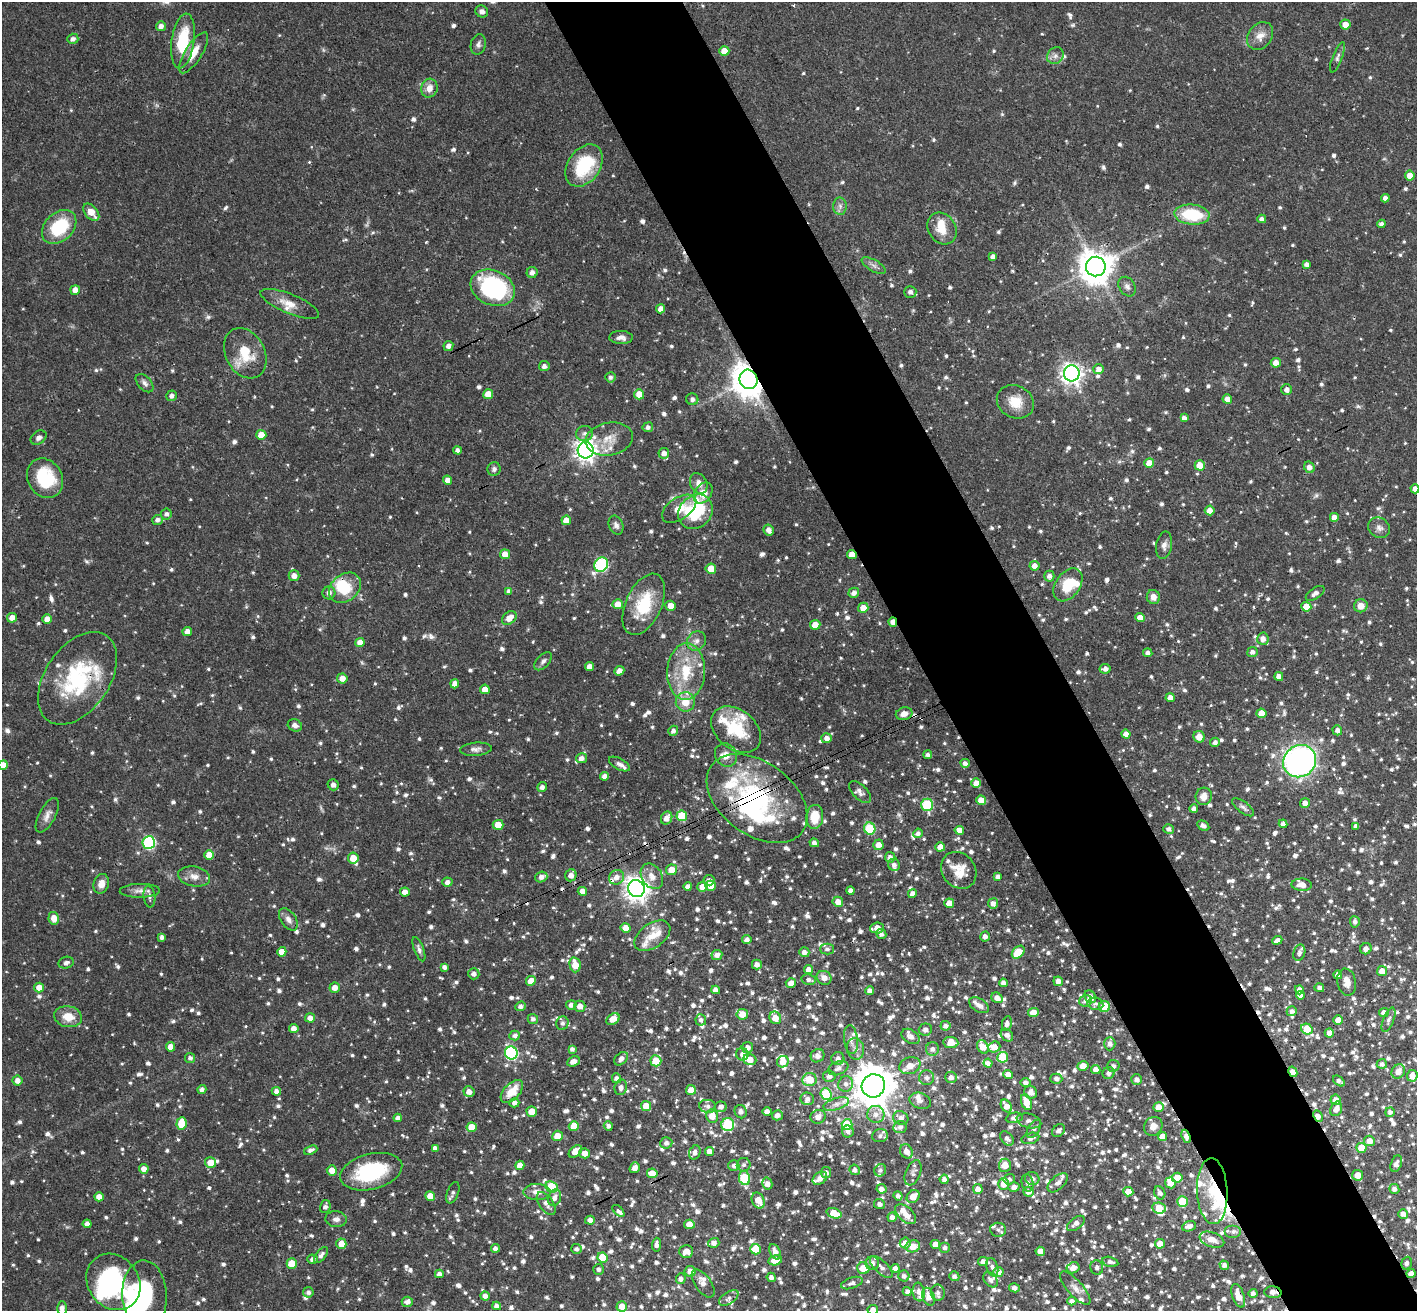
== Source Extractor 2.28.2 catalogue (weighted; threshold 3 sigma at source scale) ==
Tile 6 of 4 x 4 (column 2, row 2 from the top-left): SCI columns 1472-2886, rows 2935-4243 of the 5771 x 5737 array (HDU 1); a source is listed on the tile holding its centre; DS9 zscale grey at full resolution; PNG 1419 x 1313 px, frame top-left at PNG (2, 2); each listed source drawn as its Kron ellipse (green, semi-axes under 4 px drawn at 4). Shown black and unused: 10% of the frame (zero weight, under 3 of 4 exposures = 6% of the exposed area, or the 3 px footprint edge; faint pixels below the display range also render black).
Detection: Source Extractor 2.28.2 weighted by HDU 2 'WHT'; one run over the whole footprint, this tile lists its part. Background 0.0569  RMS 0.0031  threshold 0.0141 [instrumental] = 3 sigma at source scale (4.5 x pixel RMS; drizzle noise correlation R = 1.50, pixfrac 1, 0.05/0.05 arcsec/px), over >= 5 px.
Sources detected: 1788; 6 too faint to see at this stretch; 8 inside a brighter object's white glare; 14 cosmic-ray / hot-pixel residue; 2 long thin detections or spike segments (spike, bleed or trail) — neither listed nor drawn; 88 inside a brighter listed object's ellipse — not listed separately; of the other 1670, all 500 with FLUX_AUTO >= 1.12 (the completeness limit of this list) listed and drawn (1170 fainter detections not listed), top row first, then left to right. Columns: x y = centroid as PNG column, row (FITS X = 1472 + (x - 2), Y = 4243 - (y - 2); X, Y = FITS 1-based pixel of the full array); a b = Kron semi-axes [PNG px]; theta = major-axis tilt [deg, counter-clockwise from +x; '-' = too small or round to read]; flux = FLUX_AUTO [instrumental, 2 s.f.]
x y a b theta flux
482 11 6 5 - 1.6
1345 25 5 5 - 3.7
161 26 5 5 - 1.6
1260 36 15 11 53 3.7
73 39 5 5 - 1.3
183 41 27 11 81 16
478 44 10 7 76 1.2
724 51 5 4 - 3.9
194 53 23 8 58 5
1055 56 9 7 47 1.5
1337 57 16 5 69 1.3
429 88 9 8 - 3.1
584 166 23 16 55 19
1410 176 5 5 - 3
1385 198 4 4 - 1.6
840 206 8 7 - 1.2
91 212 10 6 -50 3.9
1192 215 18 10 -5 17
1262 219 4 4 - 1.3
1381 224 4 4 - 1.3
59 227 19 14 43 18
942 228 17 13 -54 5.7
993 256 4 4 - 1.3
1307 264 4 4 - 1.3
874 266 13 5 -29 1.3
1096 266 10 10 - 720
532 272 5 5 - 1.8
1127 287 10 7 -57 1.3
493 288 23 17 -24 47
75 290 5 4 - 2.5
910 292 6 6 - 1.5
290 304 31 9 -22 4.7
661 309 4 4 - 2.7
621 337 12 6 -2 1.9
448 346 5 5 - 1.6
245 353 26 19 -62 10
1276 363 5 5 - 2.5
544 366 5 5 - 1.4
1099 369 5 5 - 2
1072 373 8 8 - 200
610 377 5 5 - 1.1
748 379 10 8 -65 700
145 383 11 6 -48 1.4
1287 390 5 5 - 1.5
488 394 5 5 - 4.6
639 394 5 5 - 4.8
172 396 5 5 - 1.4
692 399 6 6 - 1.5
1227 399 5 4 - 3
1015 402 19 16 -28 6.7
1184 418 4 4 - 1.6
648 427 5 5 - 1.2
584 433 8 7 - 1.3
261 435 5 5 - 4
39 438 8 6 34 1.3
609 439 24 16 10 6.2
458 450 4 4 - 1.3
586 450 8 8 - 240
664 453 5 5 - 1.8
1149 463 5 5 - 4.4
1200 465 5 5 - 4.6
1309 467 6 5 - 2
494 469 7 6 - 1.2
45 478 20 17 -59 18
447 480 4 4 - 2.3
699 483 11 8 -63 2.4
1415 489 4 4 - 1.9
703 493 12 8 55 5.4
679 509 19 10 34 4.8
1210 510 5 5 - 3
695 512 18 16 44 24
166 514 5 5 - 1.2
1334 517 4 4 - 2.4
157 520 5 5 - 1.3
566 520 5 4 - 3.2
616 525 10 7 -68 1.3
1379 528 11 9 -32 1.7
769 530 6 5 - 1.9
1164 545 14 8 81 1.9
505 554 5 5 - 3.4
852 555 5 4 - 3.8
601 565 7 6 - 46
1034 566 5 5 - 1.9
711 569 5 5 - 5.4
294 576 5 5 - 2.3
1049 576 5 5 - 1.6
1068 585 18 12 54 10
345 588 17 13 37 9.8
509 591 4 4 - 1.4
329 593 6 6 - 1.5
854 593 5 5 - 1.8
1315 593 11 5 35 1.9
1153 597 7 6 - 2.2
618 604 5 5 - 3.6
644 604 33 18 65 15
671 606 5 5 - 3.3
1361 606 7 6 - 3.1
1306 607 5 5 - 4.6
863 608 5 5 - 3.5
1140 617 4 4 - 3.1
12 618 5 5 - 2.5
509 618 8 5 41 3.5
47 619 5 4 - 2.9
893 622 5 4 - 2.3
815 625 5 5 - 4.9
187 631 5 4 - 2.2
1263 639 6 6 - 2.2
696 641 10 9 - 1.9
360 642 4 4 - 2.6
1252 652 5 5 - 1.4
1148 653 4 4 - 1.4
543 661 11 6 47 1.2
589 667 4 4 - 2.2
1105 669 5 5 - 1.7
619 671 5 4 - 2.1
686 672 28 19 87 14
1279 676 4 4 - 2.2
77 678 52 32 56 33
342 678 5 5 - 2.8
455 684 4 4 - 2
485 689 5 4 - 3.8
1170 698 4 4 - 2.2
685 702 9 9 - 5.6
1261 713 5 5 - 4.5
904 714 8 6 15 2.4
295 725 7 6 - 1.5
736 730 28 19 -39 14
1337 730 5 4 - 1.5
673 731 5 4 - 1.3
1126 734 4 4 - 2.4
1199 737 6 5 - 3
827 738 5 5 - 1.8
1215 742 5 4 - 1.3
476 749 16 6 5 1.6
726 755 12 10 -55 3.1
928 755 4 4 - 1.1
581 758 5 5 - 1.7
1300 761 17 15 38 97
965 763 4 4 - 1.3
619 764 11 5 -29 1.5
3 765 5 4 - 3.2
605 776 4 4 - 1.9
976 783 5 4 - 3.1
333 785 6 5 - 1.6
542 787 5 4 - 1.4
860 792 14 7 -45 1.7
1204 796 8 8 - 2.5
757 799 56 36 -36 47
981 800 5 5 - 3.1
1305 803 5 5 - 2.2
927 805 6 6 - 25
1243 807 13 5 -37 1.2
1194 809 4 4 - 1.5
47 815 19 8 62 2.3
682 816 5 5 - 11
815 817 12 8 84 6.7
667 818 7 5 63 2.5
1283 824 4 4 - 1.3
498 825 5 5 - 6.8
1203 826 6 4 -31 1.4
1356 826 4 4 - 1.4
870 829 6 5 - 21
1169 829 5 5 - 1.2
959 830 5 4 - 2.7
918 833 5 4 - 1.3
149 842 6 6 - 40
814 843 5 4 - 1.4
878 845 5 5 - 3.1
940 847 5 4 - 3.2
209 855 5 5 - 4.3
890 857 5 5 - 1.5
353 858 5 5 - 4.6
894 865 6 5 - 1.5
672 870 5 5 - 3.9
959 870 19 16 -52 6.1
571 875 6 5 - 2.3
194 876 16 10 -11 2.9
652 876 13 10 -57 3.4
998 876 4 4 - 1.4
541 877 6 5 - 1.7
616 877 8 7 - 2.1
709 880 5 5 - 1.1
447 882 5 4 - 1.5
101 884 10 7 73 2.9
1302 885 10 6 -2 3.3
711 886 5 5 - 4.6
688 887 4 4 - 1.7
702 887 5 5 - 2.8
636 889 8 8 - 310
140 891 20 7 1 2.2
582 891 4 4 - 3.3
850 891 4 4 - 1.6
405 892 5 4 - 2.8
912 894 4 4 - 1.9
149 897 11 6 -83 1.2
838 902 5 5 - 2.5
949 903 5 4 - 4.2
993 903 5 5 - 1.7
54 918 6 5 - 3.5
288 919 12 7 -56 2
1355 922 6 5 - 1.2
626 928 5 5 - 4.6
877 928 7 5 5 3.1
881 934 5 5 - 1.2
652 936 20 12 35 4.9
162 937 4 4 - 1.2
985 937 5 4 - 1.6
747 940 4 4 - 1.7
1277 940 5 4 - 1.7
419 949 13 5 -70 1.2
827 949 7 5 0 1.2
1366 949 6 5 - 1.6
282 952 5 4 - 3.9
804 952 5 5 - 1.6
1018 952 7 5 45 7.8
1299 953 8 5 73 1.1
717 955 5 5 - 1.7
66 963 7 6 - 1.4
757 964 5 5 - 1.9
575 965 7 5 -76 5.7
444 967 4 4 - 1.2
809 970 4 4 - 2.8
1382 971 5 5 - 3.1
474 974 6 5 - 1.7
1338 975 4 4 - 1.9
824 978 7 6 - 2.8
809 980 7 5 -12 1.4
531 981 5 4 - 4.1
1058 981 5 4 - 1.8
1347 982 13 9 -79 2.9
791 983 5 5 - 2.5
1003 983 4 4 - 1.6
39 988 5 5 - 3.4
335 988 5 5 - 2.5
1319 988 5 4 - 1.3
716 990 4 4 - 1.6
1299 990 4 4 - 1.7
870 991 4 4 - 1.7
1300 995 4 4 - 2.5
1090 997 7 5 -55 2.1
997 998 6 5 - 2.1
1086 1001 6 5 - 1.6
1095 1004 8 6 -11 1.2
571 1005 5 4 - 1.8
979 1005 11 6 -31 1.6
521 1006 6 4 22 1.2
580 1006 5 5 - 2.8
1104 1006 5 5 - 8.5
1292 1011 5 5 - 1.2
1033 1012 5 4 - 2.8
1384 1013 5 4 - 2.3
742 1014 6 5 - 3.6
68 1017 14 10 -10 5.5
310 1018 5 4 - 2.3
775 1018 6 5 - 4
533 1019 5 5 - 1.2
613 1019 7 5 34 3.4
701 1020 5 5 - 1.2
1338 1020 5 5 - 3.9
1389 1020 13 5 69 1.4
562 1023 7 6 - 1.3
1007 1023 7 5 78 1.4
945 1026 5 4 - 1.5
294 1028 5 4 - 2.1
1307 1029 6 5 - 8.2
925 1030 6 6 - 1.6
1329 1033 4 4 - 2.3
1007 1035 7 5 -47 1.6
515 1036 5 5 - 1.3
911 1036 10 6 -33 2.2
851 1040 14 7 -83 1.8
951 1042 7 5 -8 4.6
1110 1044 6 5 - 1.6
171 1047 5 4 - 3.1
748 1047 6 5 - 1.4
983 1047 7 5 -61 4.7
994 1047 6 5 - 3.3
572 1049 4 4 - 1.2
855 1049 10 8 -77 1.9
932 1049 7 6 - 1.5
511 1053 6 6 - 52
742 1054 6 6 - 1.8
818 1056 7 6 - 2
1003 1057 5 5 - 12
190 1058 5 5 - 1.2
838 1058 6 6 - 1.5
621 1059 8 5 45 1.9
750 1060 6 5 - 4.3
573 1061 7 5 23 2.3
656 1061 5 5 - 6.9
783 1062 6 5 - 3.3
988 1063 4 4 - 1.5
1382 1064 5 5 - 1.2
910 1066 11 8 21 3.5
1083 1066 5 5 - 2.8
1113 1066 6 6 - 1.4
838 1068 10 6 22 1.6
1096 1070 4 4 - 2.5
1398 1071 7 6 - 2.5
1293 1072 5 4 - 2.8
1109 1073 6 6 - 1.4
1008 1075 5 4 - 2.7
829 1076 6 5 - 1.8
1412 1076 6 5 - 3
951 1077 6 5 - 1.5
616 1078 5 4 - 1.3
927 1078 7 7 - 1.4
809 1079 7 6 - 7.9
1056 1079 6 5 - 1.4
1137 1080 5 5 - 1.6
17 1081 5 5 - 1.9
1339 1081 6 4 -40 1.2
1025 1082 5 4 - 1.3
846 1084 8 7 - 1.7
873 1086 12 11 - 1100
621 1087 8 6 73 1.6
202 1089 4 4 - 1.4
691 1090 5 5 - 3.3
276 1091 5 4 - 1.7
512 1091 14 8 47 6.5
469 1092 5 5 - 2.3
1031 1092 7 6 - 2.1
826 1094 6 5 - 17
807 1099 7 6 - 1.2
1336 1100 5 5 - 2.4
920 1101 11 7 -18 1.8
1026 1102 8 5 -72 5.5
514 1103 5 4 - 1.5
836 1104 13 5 17 1.8
646 1106 5 5 - 4.5
708 1106 8 6 -9 1.5
1006 1106 7 5 -54 2.7
721 1107 6 5 - 1.6
1158 1107 5 5 - 3
1336 1109 7 5 65 2.5
532 1111 5 5 - 4.9
767 1111 4 4 - 2
741 1112 7 6 - 1.7
1390 1112 5 4 - 1.3
876 1114 9 8 - 2.2
777 1115 5 5 - 1.6
712 1116 7 6 - 4.2
1318 1116 6 4 -64 2.8
818 1117 7 7 - 2.1
398 1118 4 4 - 1.6
901 1118 8 6 -30 1.8
1014 1118 8 5 10 1.5
1029 1121 12 7 -15 1.4
181 1124 6 5 - 8.2
847 1124 5 5 - 14
728 1125 6 6 - 23
574 1126 5 5 - 6.3
608 1126 5 4 - 1.2
1153 1126 10 8 50 2.8
471 1127 5 5 - 5.5
900 1127 7 6 - 1.4
1034 1129 10 5 57 1.2
848 1131 6 6 - 1.3
1058 1131 7 5 43 1.5
557 1136 5 5 - 4.2
880 1136 8 6 11 1.1
1186 1136 7 4 -70 1.8
1163 1137 4 4 - 3.6
1007 1138 8 5 -47 1.3
1030 1138 9 5 15 1.3
1369 1141 5 5 - 3.3
666 1143 6 5 - 1.3
435 1148 4 4 - 1.8
1361 1148 5 5 - 6.7
311 1150 7 4 22 1.4
575 1151 8 5 40 3.7
710 1151 4 4 - 2.2
906 1151 7 6 - 2.5
695 1152 7 5 71 1.6
585 1153 5 5 - 2.8
210 1163 5 5 - 4.3
1396 1164 8 5 70 1.4
520 1165 4 4 - 3.2
744 1165 7 6 - 1.2
1005 1165 6 6 - 3.5
734 1166 5 5 - 1.3
635 1168 6 4 54 1.7
144 1169 5 4 - 2.3
332 1170 5 5 - 3.5
855 1170 5 5 - 1.3
880 1170 6 5 - 1.2
371 1172 31 18 14 27
652 1173 5 5 - 4
826 1173 5 5 - 1.3
913 1173 13 7 67 1.5
1358 1175 5 5 - 3.3
744 1178 7 5 -79 17
820 1178 8 6 36 1.8
1032 1178 7 6 - 1.5
1177 1178 5 5 - 4.8
944 1179 5 4 - 1.2
1009 1179 6 5 - 1.3
1028 1183 9 6 -79 1.2
1058 1183 12 6 42 1.9
1170 1183 5 5 - 3.3
767 1184 6 5 - 1.8
1004 1184 6 5 - 3.1
551 1187 6 5 - 14
1014 1187 5 4 - 1.8
881 1189 5 4 - 1.9
978 1189 5 5 - 2.7
1394 1189 5 5 - 1.5
1212 1191 33 15 -88 12
537 1192 13 8 -1 2.9
1028 1192 5 5 - 2
1128 1192 5 4 - 4.2
453 1193 11 5 70 1.2
1160 1193 7 5 -64 1.4
430 1196 5 4 - 3.5
898 1196 4 4 - 1.5
913 1196 7 6 - 4.3
99 1197 5 4 - 2.5
554 1198 8 6 68 2
758 1200 8 6 -65 3.9
1182 1202 5 5 - 9.3
546 1203 13 7 -56 2
879 1204 5 5 - 1.3
325 1207 6 5 - 1.3
1159 1208 7 5 -10 8
618 1211 7 4 -44 2.1
834 1213 8 5 -20 5.9
906 1214 12 7 -41 3.3
1403 1214 5 4 - 1.8
892 1217 5 4 - 1.7
336 1219 10 8 -4 1.7
590 1220 5 4 - 2.1
1076 1223 10 5 37 1.9
87 1224 4 4 - 2.1
689 1224 5 4 - 3.3
1189 1226 7 5 20 1.6
998 1230 8 7 - 1.3
1233 1231 8 6 0 1.3
1212 1240 13 7 -20 2.7
714 1243 6 5 - 1.6
905 1243 5 5 - 2.3
341 1244 5 5 - 4.6
935 1244 5 4 - 3
1160 1244 5 4 - 3.4
656 1245 7 4 88 1.6
913 1246 7 6 - 4.2
495 1248 4 4 - 1.4
945 1248 5 5 - 1.2
576 1249 5 5 - 1.1
756 1249 5 5 - 7.5
686 1251 7 6 - 2.8
1040 1251 4 4 - 2.2
775 1252 8 5 -63 2.3
321 1255 9 5 52 1.5
602 1258 5 5 - 7.8
313 1259 5 4 - 1.5
775 1260 7 5 14 3.9
983 1262 5 4 - 1.7
1110 1262 8 4 -13 1.2
872 1263 7 6 - 1.8
1407 1263 6 5 - 1.1
292 1264 5 5 - 6.3
1224 1265 5 4 - 1.4
881 1267 14 6 -44 1.8
992 1267 9 5 -74 1.2
1097 1267 7 6 - 1.3
863 1268 6 6 - 4.9
895 1268 4 4 - 1.8
1073 1268 7 5 25 2.2
598 1269 5 5 - 1.2
690 1271 5 5 - 3.1
998 1272 5 5 - 2.8
439 1274 4 4 - 1.4
1411 1274 4 4 - 1.8
904 1276 5 5 - 1.3
954 1276 5 4 - 1.2
771 1277 5 4 - 1.3
681 1279 5 5 - 1.2
990 1280 8 6 -48 1.3
113 1282 30 25 -52 38
703 1283 16 8 -55 2.6
852 1283 11 5 19 1.4
1014 1288 5 4 - 1.5
1075 1288 21 7 -48 2.3
308 1292 5 5 - 1.2
907 1292 4 4 - 1.2
919 1292 9 6 -82 1.9
1273 1292 8 6 -5 2.5
938 1293 8 7 - 1.4
1253 1293 4 4 - 1.2
145 1295 35 22 -88 27
485 1296 4 4 - 1.6
1238 1296 12 6 -71 4.7
929 1297 9 6 -70 2.9
729 1298 11 6 33 1.2
1072 1301 4 4 - 1.3
407 1302 6 5 - 1.9
497 1306 4 4 - 1.5
622 1306 5 5 - 3.6
62 1308 7 5 -89 2
873 1310 5 5 - 2
Overlapping masked pixels (flux is a lower limit): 15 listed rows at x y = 1096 266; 748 379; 852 555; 893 622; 77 678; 757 799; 682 816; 582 891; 1293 1072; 1318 1116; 1186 1136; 371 1172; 1212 1191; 1273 1292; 1238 1296
Isophote crosses this tile's border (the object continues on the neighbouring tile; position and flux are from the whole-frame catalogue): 5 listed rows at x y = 1415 489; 3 765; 145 1295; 62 1308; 873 1310